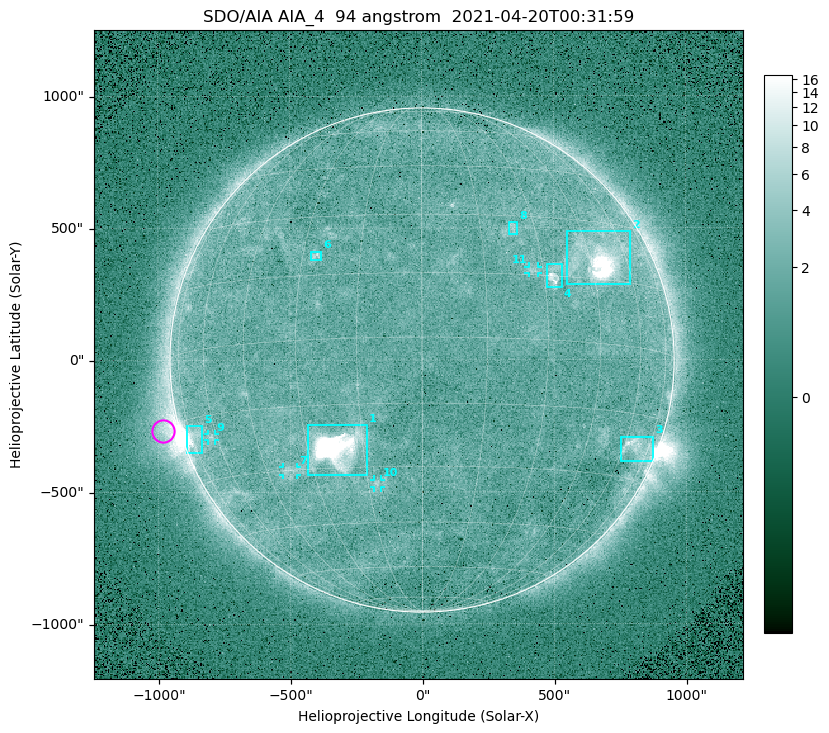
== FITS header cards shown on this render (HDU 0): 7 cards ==
TELESCOP= 'SDO/AIA '
INSTRUME= 'AIA_4   '
WAVELNTH=                   94
WAVEUNIT= 'angstrom'
DATE-OBS= '2021-04-20T00:31:59.12'
CTYPE1  = 'HPLN-TAN'
CTYPE2  = 'HPLT-TAN'

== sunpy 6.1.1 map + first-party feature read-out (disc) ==
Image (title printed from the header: SDO/AIA AIA_4  94 angstrom  2021-04-20T00:31:59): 512 x 512 px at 4.8 arcsec/px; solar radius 955 arcsec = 199 px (full disc in frame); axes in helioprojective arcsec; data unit not stated in the header (colour bar unlabelled)
Orientation: roll -0.138 deg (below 1 deg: not rotated)
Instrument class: DISC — disc imager (sunpy class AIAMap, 94 A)
Bright regions (active regions / flare kernels): reference = the median radial profile (limb darkening/brightening removed); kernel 5 px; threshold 5 sigma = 2.43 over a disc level ~1.72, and >= 1.15x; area >= 9 px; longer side >= 5 px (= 24 arcsec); searched inside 0.97 R_sun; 11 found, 11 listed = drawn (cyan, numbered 1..; 4 of them under ~33 arcsec drawn as corner ticks so the feature stays visible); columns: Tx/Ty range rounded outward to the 10 arcsec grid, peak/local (2 s.f.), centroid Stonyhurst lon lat
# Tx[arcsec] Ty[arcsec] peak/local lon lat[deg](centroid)
1 -430..-210 -440..-240 428 -22 -25
2 550..790 280..490 30 +48 +20
3 750..880 -390..-290 4.7 +67 -22
4 470..530 270..360 5.8 +33 +15
5 -900..-830 -350..-250 7.4 -72 -19
6 -420..-380 380..410 3.4 -26 +20
7 -530..-470 -440..-400 2.9 -37 -30
8 330..370 470..520 3 +24 +27
9 -810..-780 -300..-280 2.9 -63 -20
10 -180..-160 -480..-450 3 -13 -34
11 400..440 330..360 2.8 +27 +16
Off-limb structures (1.02-1.3 R_sun): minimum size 50 px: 7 found; the strongest spans PA ~90..115 deg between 1.02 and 1.2 R_sun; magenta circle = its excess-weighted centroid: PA ~105 deg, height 1.06 R_sun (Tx ~-980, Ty ~-270 arcsec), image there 4.7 x the reference